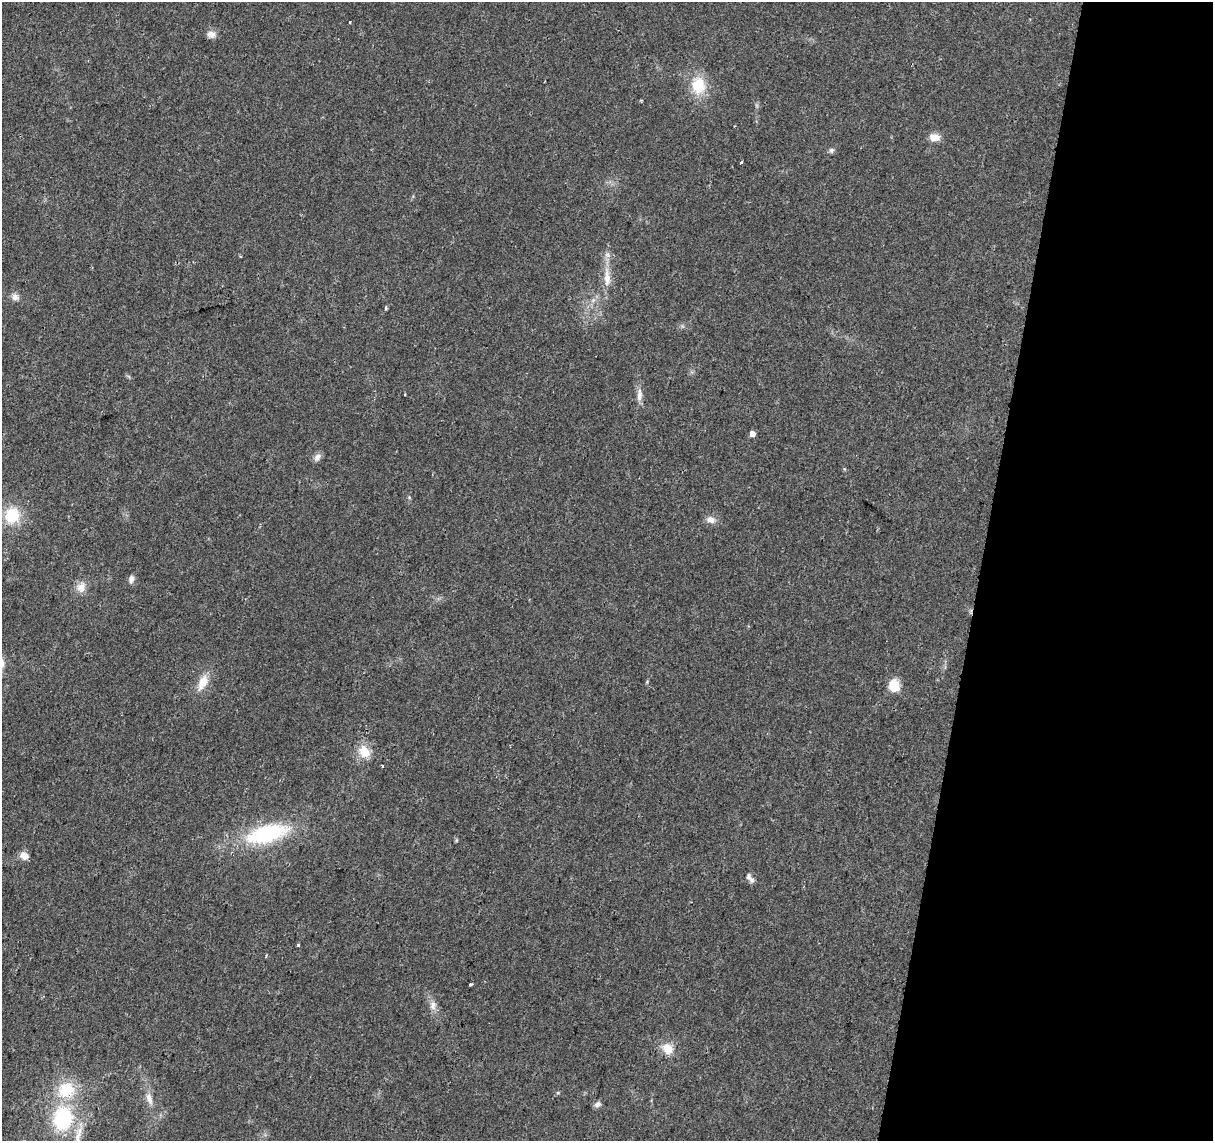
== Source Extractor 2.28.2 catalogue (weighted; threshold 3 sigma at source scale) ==
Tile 8 of 4 x 4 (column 4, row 2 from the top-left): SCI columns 3634-4844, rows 2501-3639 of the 4851 x 5061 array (HDU 1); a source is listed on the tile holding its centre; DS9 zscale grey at full resolution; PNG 1215 x 1143 px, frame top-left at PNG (2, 2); no overlay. Shown black and unused: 19% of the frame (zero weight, under 2 of 3 exposures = <1% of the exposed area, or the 3 px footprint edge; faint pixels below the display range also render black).
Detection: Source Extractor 2.28.2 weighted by HDU 2 'WHT'; one run over the whole footprint, this tile lists its part. Background 0.0399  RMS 0.0058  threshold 0.0263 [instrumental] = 3 sigma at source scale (4.5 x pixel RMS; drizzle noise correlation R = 1.50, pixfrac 1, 0.0396/0.0396 arcsec/px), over >= 5 px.
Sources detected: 33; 1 inside a brighter listed object's ellipse — not listed separately; the other 32 listed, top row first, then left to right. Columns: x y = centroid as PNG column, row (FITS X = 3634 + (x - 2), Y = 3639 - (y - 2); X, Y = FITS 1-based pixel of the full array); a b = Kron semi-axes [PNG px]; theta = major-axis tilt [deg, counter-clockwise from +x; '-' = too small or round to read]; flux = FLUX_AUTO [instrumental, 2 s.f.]
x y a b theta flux
350 22 3 3 - 0.94
211 34 11 9 -11 3.5
698 85 21 17 -84 18
934 137 11 8 -2 6.3
831 150 7 6 - 1.4
741 162 4 3 - 3.6
607 278 32 9 -88 9.7
15 297 10 8 -23 2.9
386 308 4 3 - 0.86
639 395 18 7 86 4.2
753 434 4 4 - 4.5
317 457 12 8 50 2.6
12 515 18 17 - 20
711 519 13 9 -18 3.8
131 579 9 6 84 2.5
81 587 15 12 72 5.5
203 682 21 11 66 9.3
894 686 15 13 -74 9
364 751 16 12 -58 10
382 766 3 3 - 2.1
267 834 49 20 15 58
24 856 10 8 -15 4.4
749 877 13 6 -51 2.4
298 945 3 3 - 1.2
470 984 3 3 - 4.2
433 1005 14 9 89 4.1
668 1049 14 11 -36 8.5
66 1090 26 22 35 24
558 1093 5 3 - 0.61
149 1099 17 8 -73 5
598 1104 9 6 29 2.1
62 1119 27 22 81 46